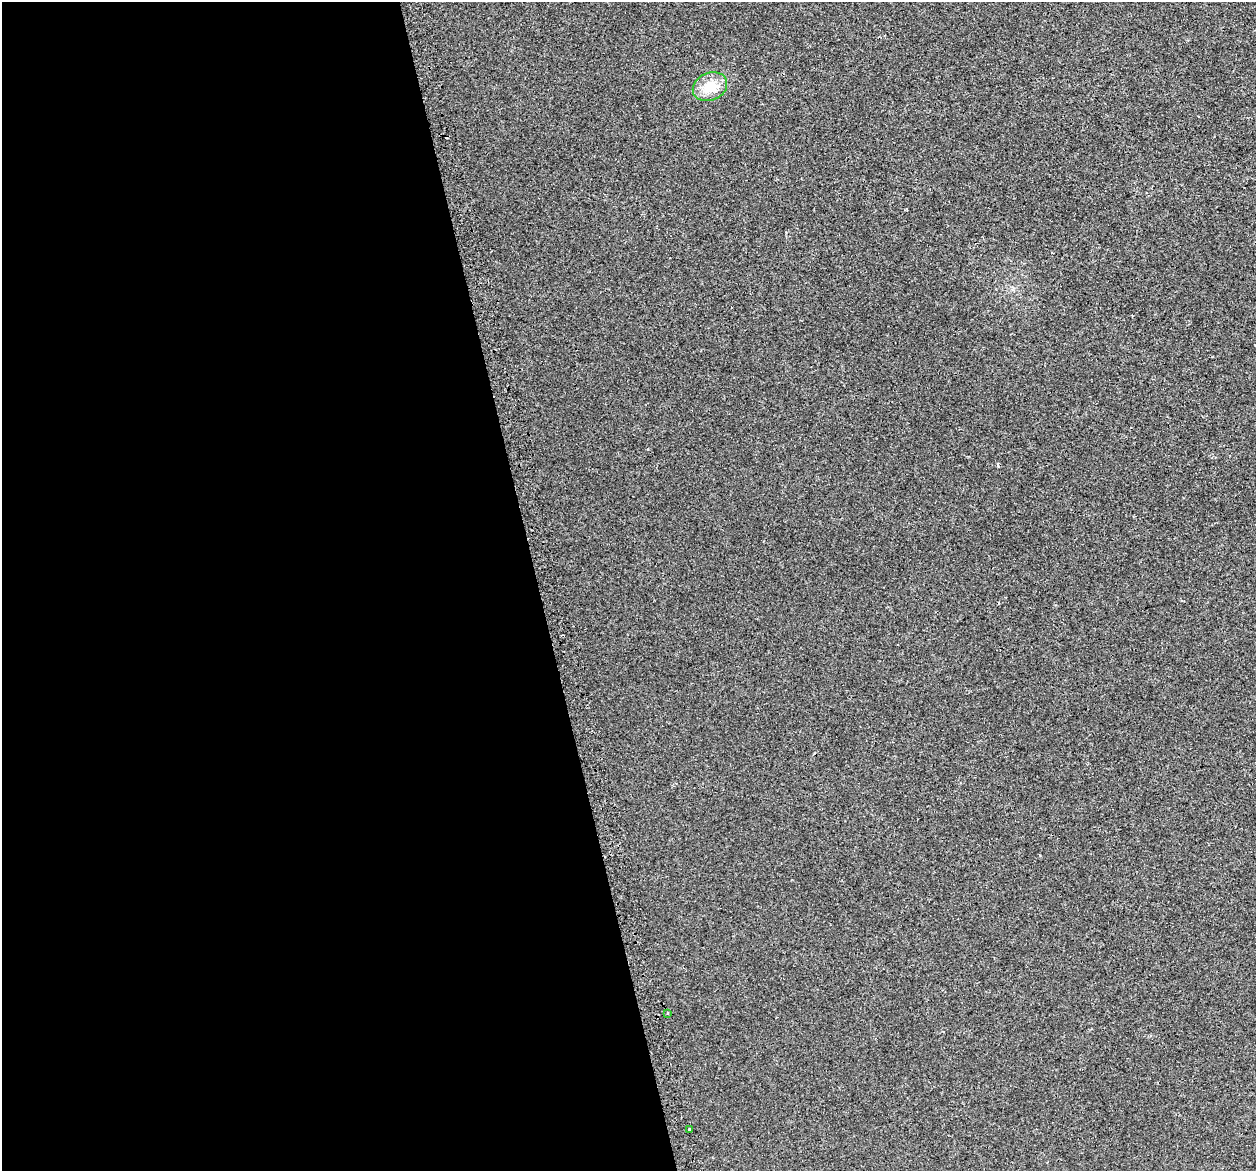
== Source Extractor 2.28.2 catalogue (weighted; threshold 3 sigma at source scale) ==
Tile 9 of 4 x 4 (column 1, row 3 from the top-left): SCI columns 30-1283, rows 1267-2435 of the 5073 x 4815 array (HDU 1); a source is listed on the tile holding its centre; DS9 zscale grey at full resolution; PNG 1258 x 1173 px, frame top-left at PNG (2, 2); each listed source drawn as its Kron ellipse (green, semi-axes under 4 px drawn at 4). Shown black and unused: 43% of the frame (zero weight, under 2 of 3 exposures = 2% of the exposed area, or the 3 px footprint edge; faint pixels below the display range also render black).
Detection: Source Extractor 2.28.2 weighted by HDU 2 'WHT'; one run over the whole footprint, this tile lists its part. Background 0.00221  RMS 0.0046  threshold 0.0207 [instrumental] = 3 sigma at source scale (4.5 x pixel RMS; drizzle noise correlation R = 1.50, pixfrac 1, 0.0396/0.0396 arcsec/px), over >= 5 px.
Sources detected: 5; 2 cosmic-ray / hot-pixel residue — neither listed nor drawn; the other 3 listed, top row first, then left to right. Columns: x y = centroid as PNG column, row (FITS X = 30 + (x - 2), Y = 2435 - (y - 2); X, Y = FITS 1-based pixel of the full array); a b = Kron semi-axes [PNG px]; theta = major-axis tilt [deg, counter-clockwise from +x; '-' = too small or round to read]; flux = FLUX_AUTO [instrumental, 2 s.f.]
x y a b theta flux
710 87 18 13 25 9.3
667 1013 4 3 - 0.45
689 1129 3 3 - 1.9